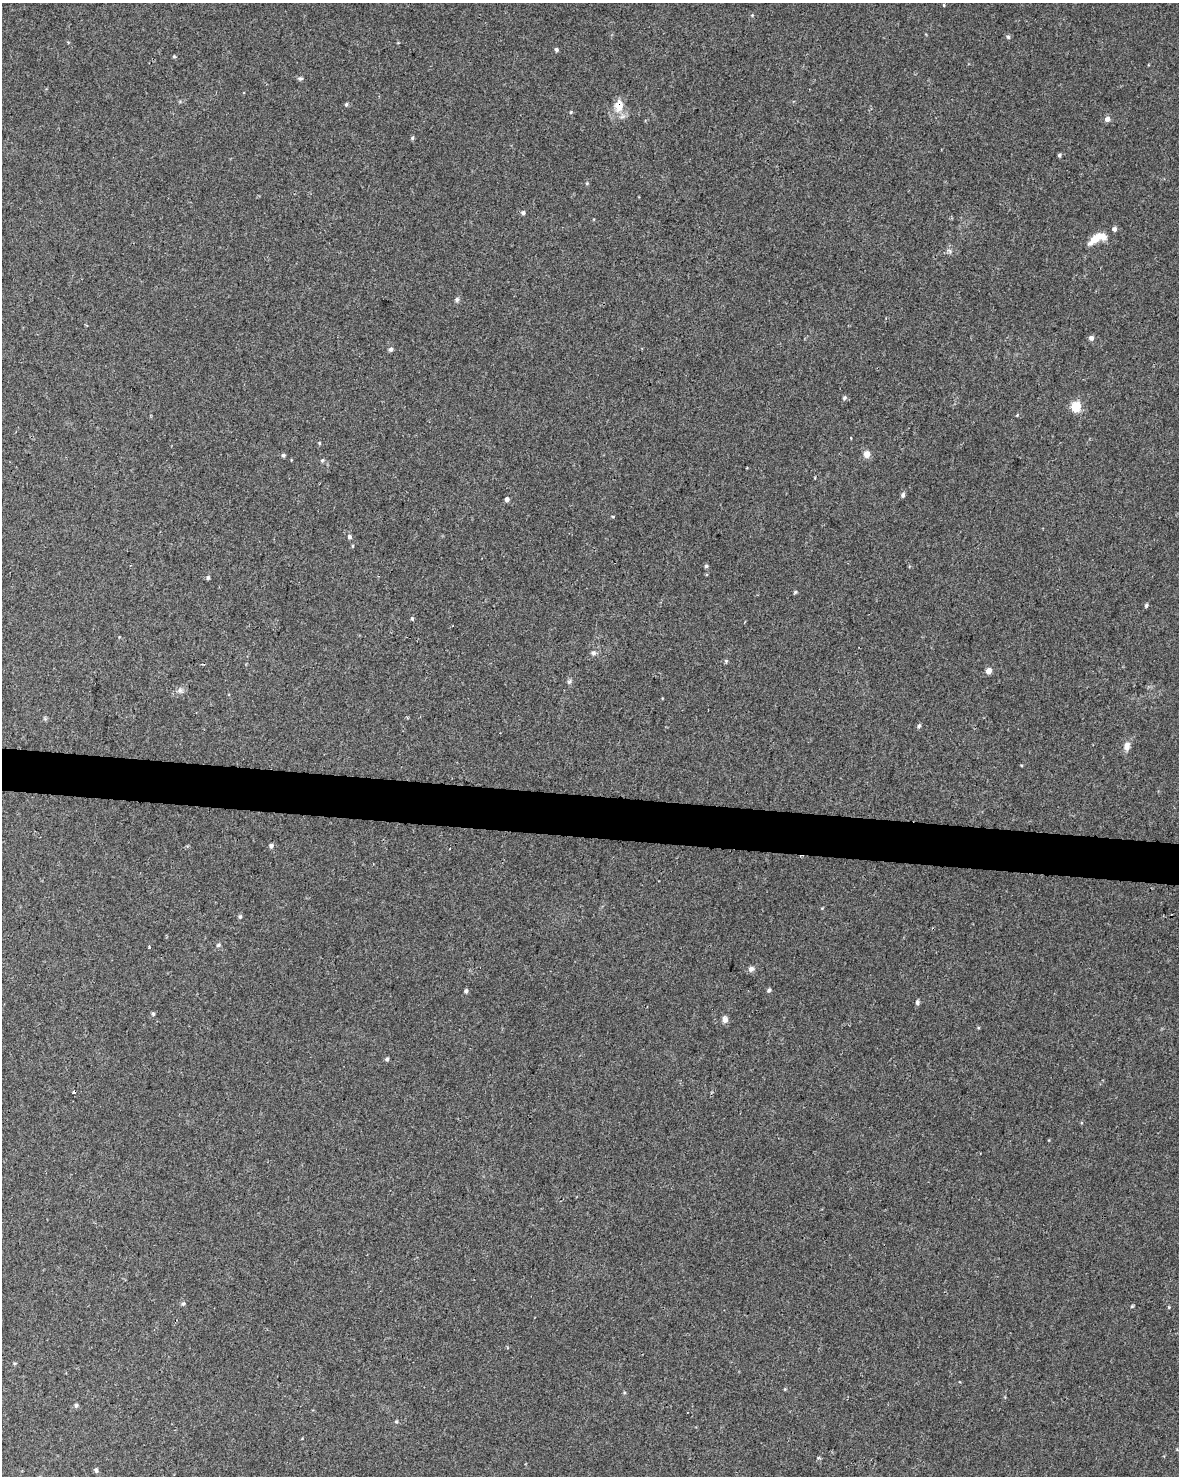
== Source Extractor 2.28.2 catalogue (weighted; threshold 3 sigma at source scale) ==
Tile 7 of 4 x 3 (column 3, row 2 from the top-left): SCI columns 2362-3538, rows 1760-3233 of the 4715 x 4936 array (HDU 1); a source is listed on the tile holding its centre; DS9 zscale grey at full resolution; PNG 1181 x 1478 px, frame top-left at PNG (2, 3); no overlay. Shown black and unused: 3% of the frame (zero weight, under 2 of 3 exposures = <1% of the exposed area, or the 3 px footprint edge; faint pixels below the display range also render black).
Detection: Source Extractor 2.28.2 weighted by HDU 2 'WHT'; one run over the whole footprint, this tile lists its part. Background 0.045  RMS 0.0065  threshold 0.0291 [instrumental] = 3 sigma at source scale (4.5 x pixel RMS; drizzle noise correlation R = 1.50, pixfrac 1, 0.0396/0.0396 arcsec/px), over >= 5 px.
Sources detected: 62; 1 inside a brighter object's white glare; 3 cosmic-ray / hot-pixel residue — not listed; the other 58 listed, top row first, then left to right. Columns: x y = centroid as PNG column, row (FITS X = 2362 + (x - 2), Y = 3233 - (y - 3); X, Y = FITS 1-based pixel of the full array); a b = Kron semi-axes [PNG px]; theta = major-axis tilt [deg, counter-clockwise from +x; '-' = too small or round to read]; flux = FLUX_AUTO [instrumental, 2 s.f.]
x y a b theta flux
944 5 3 3 - 0.56
752 15 4 4 - 0.61
1008 37 5 5 - 1.1
556 50 4 4 - 1.3
174 56 4 4 - 0.79
300 78 7 5 6 1.3
346 104 5 4 - 0.98
619 106 17 11 85 9.3
571 112 4 4 - 0.69
1107 119 5 5 - 3.6
412 138 5 5 - 0.94
1059 155 4 4 - 1
523 213 5 5 - 1.4
1114 229 5 5 - 1.8
1095 239 16 7 44 8.7
457 299 6 6 - 1.5
1091 338 5 5 - 2.4
391 349 5 5 - 1.7
844 398 6 5 - 1.3
1076 406 5 5 - 36
851 438 3 2 - 0.44
319 443 4 4 - 0.64
867 454 7 6 - 4.8
283 455 5 4 - 1.3
322 460 6 5 - 0.83
903 495 5 5 - 1.8
507 499 5 4 - 2.1
349 537 6 5 - 1.6
706 566 5 5 - 1.1
208 577 5 4 - 1.2
795 592 5 4 - 0.9
1146 605 5 4 - 1.2
412 619 3 3 - 1.6
593 653 7 6 - 1.7
726 661 5 5 - 0.9
989 671 5 5 - 4.5
569 681 7 5 68 1.3
180 690 8 6 -90 2
919 726 6 4 62 1.1
1127 746 12 8 78 4
271 846 5 5 - 1.7
822 908 5 3 - 0.55
240 917 6 5 - 1.1
218 945 5 5 - 1.1
149 947 4 3 - 0.61
751 969 8 7 - 2.1
769 990 5 4 - 1.3
466 991 5 4 - 1.4
917 1002 6 5 - 1.5
153 1013 5 4 - 0.93
725 1019 6 5 - 4
387 1059 5 5 - 1.2
183 1304 6 4 60 1.2
1132 1306 4 3 - 0.67
785 1389 4 4 - 0.57
76 1405 5 5 - 1.5
396 1421 5 4 - 0.74
96 1470 6 4 -84 1.6
Overlapping masked pixels (flux is a lower limit): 1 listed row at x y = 619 106